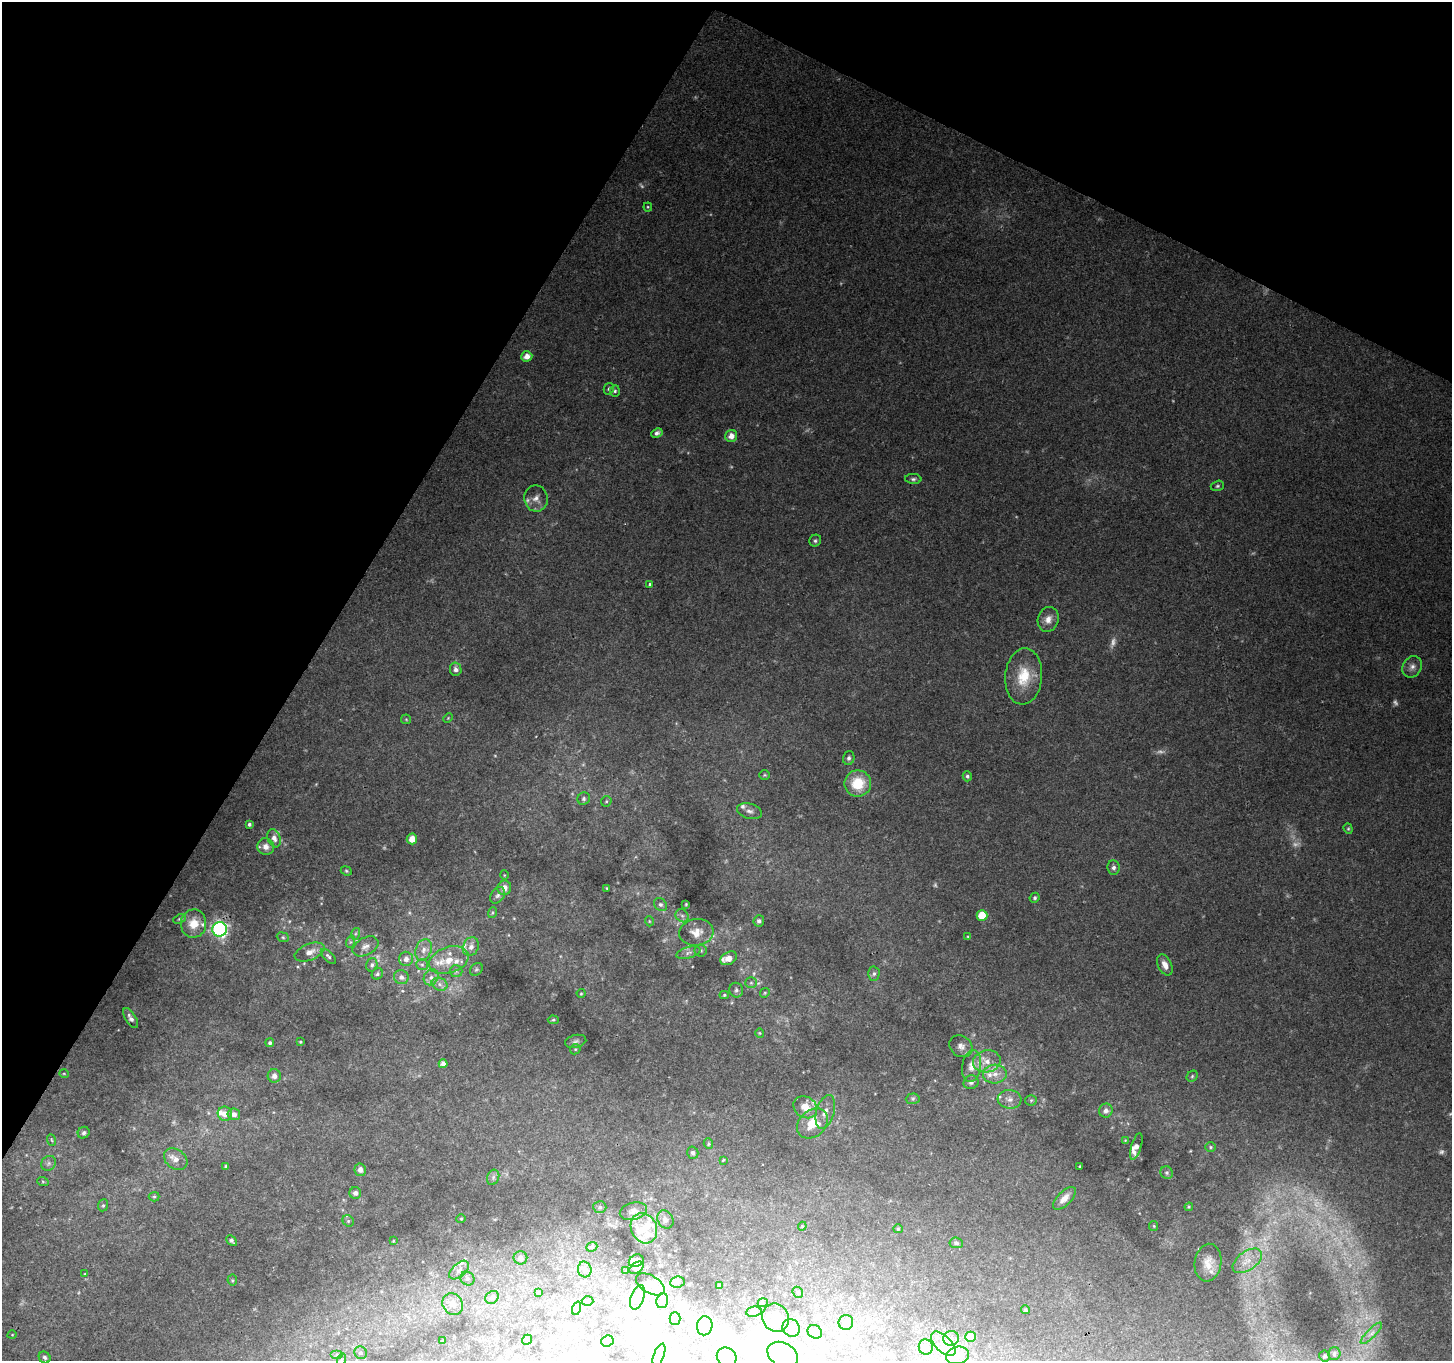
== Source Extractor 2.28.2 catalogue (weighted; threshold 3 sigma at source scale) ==
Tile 2 of 4 x 4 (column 2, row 1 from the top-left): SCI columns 1451-2900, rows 4274-5632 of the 5807 x 5895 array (HDU 1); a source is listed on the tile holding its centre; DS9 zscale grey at full resolution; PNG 1454 x 1363 px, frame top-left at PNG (2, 2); each listed source drawn as its Kron ellipse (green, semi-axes under 4 px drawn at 4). Shown black and unused: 28% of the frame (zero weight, under 2 of 3 exposures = <1% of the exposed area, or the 3 px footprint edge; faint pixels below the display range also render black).
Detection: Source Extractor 2.28.2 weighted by HDU 2 'WHT'; one run over the whole footprint, this tile lists its part. Background 0.208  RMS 0.0087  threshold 0.0392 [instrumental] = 3 sigma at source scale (4.5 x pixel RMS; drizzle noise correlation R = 1.50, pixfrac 1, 0.0396/0.0396 arcsec/px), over >= 5 px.
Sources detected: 227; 16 too faint to see at this stretch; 7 inside a brighter object's white glare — neither listed nor drawn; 19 inside a brighter listed object's ellipse — not listed separately; the other 185 listed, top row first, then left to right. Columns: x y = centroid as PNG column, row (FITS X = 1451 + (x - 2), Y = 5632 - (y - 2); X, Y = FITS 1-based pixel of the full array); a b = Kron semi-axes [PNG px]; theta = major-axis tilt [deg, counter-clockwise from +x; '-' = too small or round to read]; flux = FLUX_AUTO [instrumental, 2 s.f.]
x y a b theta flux
648 207 4 4 - 0.96
527 356 5 5 - 7.1
609 389 6 5 - 1.9
615 391 5 5 - 1.6
657 433 6 4 27 2.7
731 436 6 6 - 7.4
913 479 8 5 -5 2.2
1217 486 7 5 17 1.6
536 498 13 11 -79 6.7
815 541 6 5 - 1.8
650 584 4 3 - 1.7
1048 619 12 10 70 8.1
1412 667 11 9 59 5.5
456 669 7 6 - 4
1024 676 28 18 85 29
448 718 5 3 - 0.81
406 719 5 5 - 0.98
849 758 7 6 - 2.3
765 775 5 4 - 1.1
967 776 5 4 - 2
858 783 13 13 - 27
584 799 6 6 - 2.3
606 801 5 5 - 1.3
749 811 12 7 -15 4.3
249 824 3 3 - 1.8
1348 829 5 4 - 1.2
274 838 9 6 -71 5.3
412 839 5 5 - 7.9
266 847 8 8 - 6
1114 868 7 6 - 2.9
346 871 6 4 -22 1.2
504 875 5 3 - 0.65
504 888 7 6 - 6.6
607 888 3 2 - 0.69
498 895 9 6 56 2.7
1035 898 5 4 - 1.7
686 904 4 3 - 1
660 905 7 6 - 2.2
492 913 5 3 - 0.98
982 915 5 5 - 19
682 916 7 6 - 2.4
179 919 6 4 25 1.3
649 921 5 3 - 0.78
759 921 6 5 - 2.5
194 924 14 12 79 14
220 929 7 7 - 200
696 932 17 13 7 11
355 934 6 4 71 1.4
283 937 6 4 -22 1.5
968 937 4 4 - 1.1
350 942 6 4 71 1.3
365 946 14 8 27 5.2
471 947 10 7 67 5.2
424 950 11 8 71 5.4
701 951 6 6 - 1.7
310 952 16 8 21 7.3
688 953 12 5 15 3.3
328 956 9 4 -44 2.1
729 958 9 6 29 7.6
406 959 7 7 - 4.7
449 960 20 13 19 17
372 965 7 5 74 2.3
422 965 6 5 - 1.8
1165 965 11 6 -65 6.1
476 969 7 5 45 1.6
456 971 6 6 - 1.9
377 974 6 5 - 1.7
874 974 7 5 88 2
401 977 7 7 - 4.2
431 977 8 7 - 3.7
751 983 6 5 - 1.7
440 984 8 6 -23 3.3
736 990 7 6 - 2.2
581 993 4 4 - 0.91
765 993 5 4 - 1.1
724 995 4 4 - 1.2
131 1018 11 5 -59 3.8
553 1020 5 4 - 1.2
760 1033 4 4 - 0.95
576 1041 11 6 12 2.7
300 1042 3 2 - 0.94
270 1043 4 4 - 1.8
961 1046 12 10 -36 5.7
575 1049 5 5 - 1.2
987 1061 14 11 11 11
443 1064 4 4 - 4.4
972 1066 16 9 82 8.9
64 1074 5 3 - 0.67
995 1074 12 9 4 8
274 1076 6 6 - 4.6
1192 1076 6 5 - 1.4
971 1082 7 6 - 2.7
913 1099 7 5 3 1.8
1009 1099 12 9 -6 5.9
1031 1100 5 5 - 1.2
805 1107 12 10 -36 10
1106 1111 7 7 - 4
825 1112 17 9 74 7.3
225 1114 7 7 - 6.2
234 1114 6 6 - 4.3
813 1123 17 13 42 21
84 1133 6 5 - 2.1
51 1140 6 3 -69 1.1
1125 1140 3 3 - 0.58
708 1144 5 4 - 1.3
1136 1146 14 5 73 6.3
1210 1147 5 4 - 1.2
693 1153 6 5 - 2
176 1159 13 9 -37 6.8
723 1160 3 3 - 1.4
49 1163 8 7 - 2.9
226 1166 4 3 - 1.3
1080 1166 3 2 - 0.78
360 1170 6 6 - 4.1
1167 1173 6 6 - 2.3
493 1177 8 6 70 2.5
43 1182 6 4 -20 1.2
355 1193 6 6 - 3.2
154 1197 5 4 - 1.2
1064 1198 14 7 46 6.4
103 1205 6 5 - 1.6
600 1207 6 5 - 1.8
1189 1207 4 4 - 0.93
633 1211 14 8 14 5.8
461 1219 4 4 - 0.92
665 1219 9 7 -59 4.4
348 1221 6 5 - 1.4
802 1226 4 4 - 0.91
1154 1226 5 4 - 0.99
644 1228 15 12 -64 15
898 1229 5 4 - 0.9
232 1241 6 3 -44 2
393 1241 3 3 - 0.67
956 1243 7 5 -5 1.9
592 1247 6 4 22 1.3
520 1258 7 6 - 2.8
636 1261 8 6 27 4.6
1247 1261 16 9 35 10
1208 1263 19 13 81 11
637 1268 8 5 35 4.1
585 1269 8 6 -76 2.7
459 1270 12 6 42 4.5
626 1271 2 2 - 0.76
85 1274 3 2 - 0.69
467 1278 7 6 - 2.6
232 1280 5 5 - 1.3
677 1282 7 5 7 2.4
650 1284 16 8 -31 7.6
719 1286 3 3 - 0.88
798 1292 6 5 - 1.3
539 1293 3 3 - 1.5
492 1297 7 6 - 3.1
637 1297 13 6 70 5
588 1301 6 4 -3 1.7
662 1301 7 5 75 2.1
763 1303 5 3 - 0.83
453 1304 11 9 -52 9.1
577 1308 7 4 71 2.1
1025 1310 4 4 - 1.7
754 1312 8 5 8 3.4
675 1318 6 5 - 1.5
775 1318 14 13 - 11
846 1322 7 7 - 6.2
705 1326 9 7 78 4.1
791 1328 9 8 - 4.8
815 1332 7 6 - 7.4
1371 1333 14 4 45 4.5
12 1335 4 3 - 0.6
970 1337 5 5 - 11
951 1338 8 7 - 3.6
527 1340 5 4 - 1.2
443 1341 4 4 - 1.5
607 1341 6 5 - 2.9
943 1344 15 8 -45 8.3
926 1347 7 7 - 5.4
361 1353 6 6 - 2
1334 1354 6 6 - 2.4
337 1355 6 4 0 1.5
659 1355 12 5 69 3.5
783 1355 16 11 -29 16
957 1355 11 8 13 6.8
1325 1356 5 5 - 1.9
45 1357 6 5 - 2.1
727 1357 10 9 - 4.4
341 1360 6 4 71 1.3
Isophote crosses this tile's border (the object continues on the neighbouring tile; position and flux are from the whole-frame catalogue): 1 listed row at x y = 341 1360